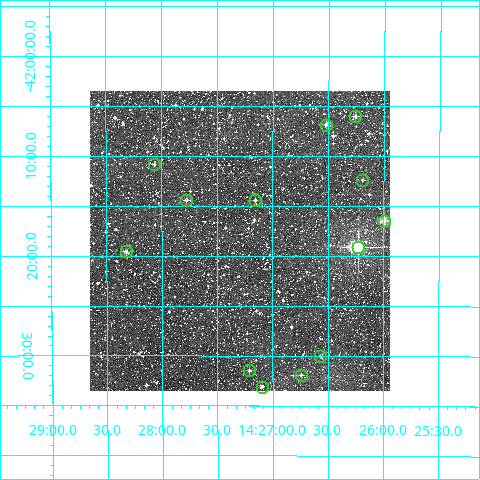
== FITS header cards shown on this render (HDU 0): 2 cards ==
NAXIS1  =                  300
NAXIS2  =                  300

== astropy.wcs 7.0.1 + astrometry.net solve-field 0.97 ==
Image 300 x 300 px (HDU 0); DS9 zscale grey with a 90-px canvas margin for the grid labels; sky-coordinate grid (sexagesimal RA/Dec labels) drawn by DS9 from the SOLVED WCS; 13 Tycho-2 reference stars matched to detected sources circled (green)
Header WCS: RA---TAN/DEC--TAN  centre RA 14:27:18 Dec -42:18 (216.82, -42.31 deg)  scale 6 arcsec/px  FOV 30.0' x 30.0'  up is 0 deg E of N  parity normal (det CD < 0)
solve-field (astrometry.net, Tycho-2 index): VERIFIED the header's WCS against the Tycho-2 star catalogue (13 matches, 0 conflicts) and refined it, rather than solving blind
Solved WCS: RA---TAN-SIP/DEC--TAN-SIP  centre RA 14:27:18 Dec -42:18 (216.82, -42.31 deg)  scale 6.01 arcsec/px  FOV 30.0' x 30.0'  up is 0 deg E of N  parity normal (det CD < 0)
The solver's refit moves the header's centre by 0.11 arcsec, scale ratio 1.001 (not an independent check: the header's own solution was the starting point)
Tycho-2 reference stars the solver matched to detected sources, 13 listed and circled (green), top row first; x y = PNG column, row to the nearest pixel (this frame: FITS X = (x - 90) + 1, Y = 300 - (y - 91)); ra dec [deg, ICRS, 3 dp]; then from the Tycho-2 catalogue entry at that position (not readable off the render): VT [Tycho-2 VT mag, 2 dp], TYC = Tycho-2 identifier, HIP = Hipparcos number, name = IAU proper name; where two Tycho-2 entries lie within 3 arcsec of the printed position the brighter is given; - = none
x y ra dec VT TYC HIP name
355 116 216.564 -42.100 10.77 7813-70-1 - -
326 125 216.631 -42.115 11.16 7813-898-1 - -
154 164 217.016 -42.181 11.75 7813-281-1 - -
362 180 216.548 -42.206 11.61 7813-978-1 - -
186 200 216.944 -42.240 10.81 7813-260-1 - -
255 200 216.789 -42.241 10.99 7813-762-1 - -
384 221 216.499 -42.275 9.39 7813-828-1 70559 -
358 247 216.556 -42.319 6.47 7813-3602-1 70580 -
126 251 217.081 -42.326 10.55 7813-224-1 - -
320 356 216.643 -42.500 12.62 7813-355-1 - -
249 370 216.803 -42.524 11.03 7813-324-1 - -
301 375 216.686 -42.532 12.25 7813-935-1 - -
262 387 216.774 -42.552 11.21 7813-905-1 - -